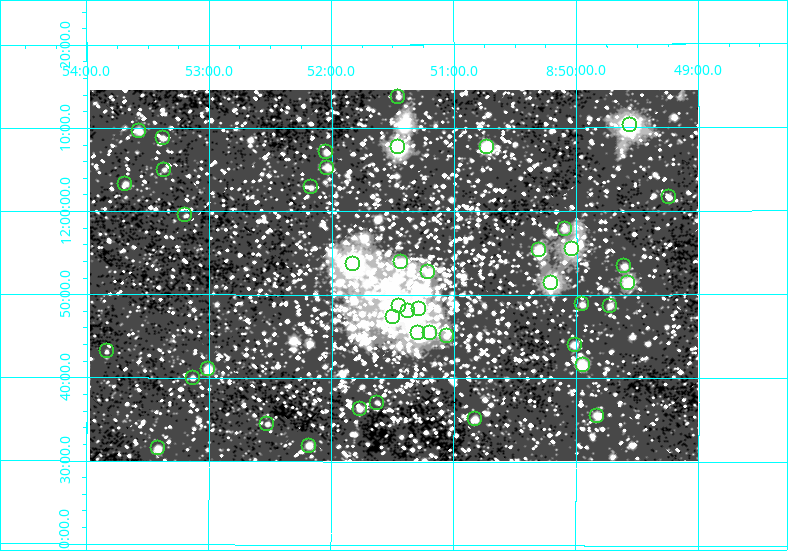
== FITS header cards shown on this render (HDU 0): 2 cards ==
NAXIS1  =                  608 / Length of x axis
NAXIS2  =                  371 / Length of y axis

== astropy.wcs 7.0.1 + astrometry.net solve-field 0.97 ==
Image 608 x 371 px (HDU 0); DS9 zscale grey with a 90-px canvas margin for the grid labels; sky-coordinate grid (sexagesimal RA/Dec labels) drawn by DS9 from the SOLVED WCS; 43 Tycho-2 reference stars matched to detected sources circled (green)
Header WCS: RA---AIT/DEC--AIT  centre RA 08:51:29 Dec +11:52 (132.87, +11.87 deg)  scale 7.2 arcsec/px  FOV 73.0' x 44.5'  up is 0 deg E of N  parity normal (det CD < 0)
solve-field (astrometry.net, Tycho-2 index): SOLVED blind (the header's WCS was not the basis of the solution)
Solved WCS: RA---TAN-SIP/DEC--TAN-SIP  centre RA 08:51:30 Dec +11:52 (132.87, +11.87 deg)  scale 7.2 arcsec/px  FOV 72.9' x 44.5'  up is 0 deg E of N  parity normal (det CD < 0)
Header WCS and blind solve agree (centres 9.4 arcsec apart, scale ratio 0.9996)
Tycho-2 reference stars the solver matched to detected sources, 43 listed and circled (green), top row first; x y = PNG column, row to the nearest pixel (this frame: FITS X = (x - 90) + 1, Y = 371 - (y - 90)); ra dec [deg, ICRS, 3 dp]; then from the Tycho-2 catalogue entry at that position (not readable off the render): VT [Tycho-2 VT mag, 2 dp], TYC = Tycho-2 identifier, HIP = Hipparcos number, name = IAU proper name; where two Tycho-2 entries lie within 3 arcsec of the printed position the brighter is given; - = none
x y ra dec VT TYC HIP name
398 97 132.864 +12.229 12.05 814-411-1 - -
630 125 132.391 +12.171 7.79 813-1487-1 - -
139 131 133.394 +12.160 10.25 814-699-1 - -
163 138 133.345 +12.147 11.83 814-419-1 - -
398 147 132.864 +12.128 8.28 814-601-1 - -
487 147 132.683 +12.128 9.81 813-1229-1 - -
326 152 133.011 +12.118 10.74 814-779-1 - -
327 168 133.010 +12.087 11.09 814-1503-1 - -
164 170 133.343 +12.083 12.60 814-215-1 - -
125 184 133.421 +12.054 11.53 814-1375-1 - -
311 187 133.042 +12.048 12.61 814-725-1 - -
669 197 132.311 +12.028 12.27 813-1974-1 - -
185 215 133.299 +11.992 12.51 814-1885-1 - -
565 229 132.524 +11.964 11.42 813-2238-1 - -
572 249 132.510 +11.924 9.12 813-1152-1 - -
539 250 132.576 +11.923 10.21 813-1419-1 - -
401 262 132.859 +11.898 10.57 814-1025-1 - -
353 264 132.956 +11.894 7.98 814-795-1 43519 -
624 266 132.404 +11.889 11.25 813-1338-1 - -
428 272 132.803 +11.878 10.62 814-1099-1 - -
551 283 132.551 +11.857 9.04 813-1032-1 - -
628 283 132.394 +11.857 9.58 813-1617-1 - -
582 304 132.488 +11.814 11.24 813-2453-1 - -
399 306 132.862 +11.811 10.60 814-1631-1 - -
610 306 132.431 +11.811 11.00 813-2033-1 - -
419 309 132.821 +11.804 10.52 814-1493-1 - -
408 311 132.845 +11.800 10.52 814-1531-1 - -
393 317 132.875 +11.788 9.91 814-1515-1 43491 -
418 333 132.823 +11.756 9.97 814-2331-1 - -
430 333 132.799 +11.756 10.07 814-1795-1 43465 -
447 336 132.765 +11.751 11.55 813-2294-1 - -
575 345 132.502 +11.733 10.98 813-2339-1 - -
107 351 133.459 +11.719 12.61 814-2049-1 - -
583 365 132.487 +11.692 9.82 813-2344-1 - -
208 369 133.253 +11.683 10.69 814-2213-1 - -
193 378 133.283 +11.666 12.57 814-2385-1 - -
377 403 132.907 +11.618 12.28 814-1618-1 - -
360 409 132.942 +11.605 11.36 814-264-1 - -
597 416 132.458 +11.590 10.51 813-2666-1 - -
475 419 132.707 +11.586 11.10 813-1125-1 - -
267 424 133.132 +11.575 11.91 814-1258-1 - -
309 446 133.046 +11.530 11.07 814-134-1 - -
158 448 133.353 +11.525 11.18 814-1868-1 - -